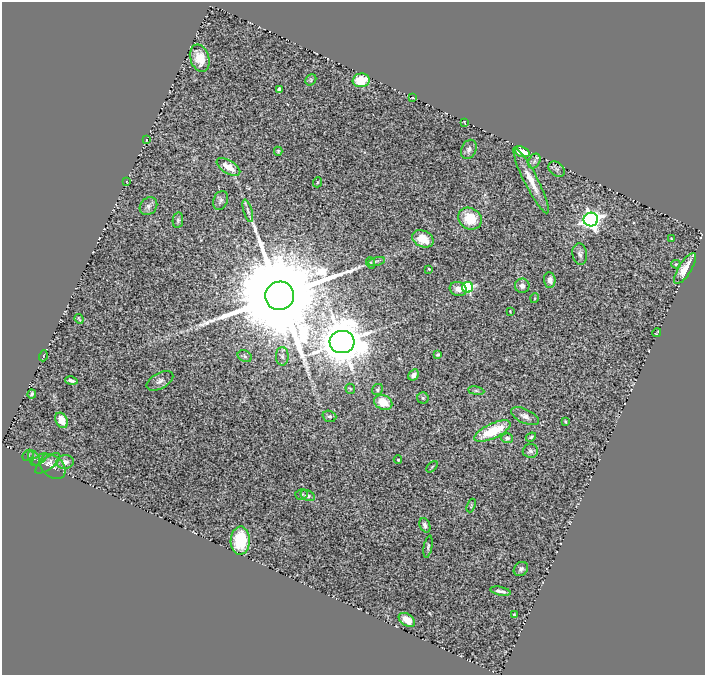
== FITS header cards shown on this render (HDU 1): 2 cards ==
NAXIS1  =                  703
NAXIS2  =                  673

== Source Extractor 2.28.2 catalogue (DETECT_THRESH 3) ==
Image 703 x 673 px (HDU 1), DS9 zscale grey, 1 PNG px = 1 image px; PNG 707 x 677 px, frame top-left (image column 1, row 673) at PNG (2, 2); each listed source drawn as its Kron ellipse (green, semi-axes under 4 px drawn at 4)
Background 3.5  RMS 0.14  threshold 0.421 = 3 sigma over >= 5 px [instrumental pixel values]
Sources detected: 79; all 79 listed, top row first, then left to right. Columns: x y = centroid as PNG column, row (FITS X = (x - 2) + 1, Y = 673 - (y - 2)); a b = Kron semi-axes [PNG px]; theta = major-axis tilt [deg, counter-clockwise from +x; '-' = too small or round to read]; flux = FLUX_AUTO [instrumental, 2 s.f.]
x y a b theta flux
200 58 14 9 -71 180
311 80 6 5 - 14
361 80 8 7 - 280
279 89 4 3 - 23
413 98 4 2 - 5
464 122 3 2 - 5.5
146 140 4 2 - 11
469 149 10 7 68 41
278 151 4 4 - 11
522 152 8 5 -20 140
534 161 8 5 60 29
228 167 13 6 -31 130
557 169 9 6 -40 25
531 181 36 6 -63 170
127 182 3 2 - 5.4
318 182 5 3 - 10
221 200 10 7 66 31
148 206 10 8 49 38
248 211 12 4 -73 32
470 219 12 10 -33 250
178 220 8 5 81 18
591 220 7 7 - 5100
423 239 11 8 -25 190
672 239 3 2 - 7.8
580 254 11 7 -83 39
376 261 8 3 12 19
371 263 6 4 -72 11
676 264 4 4 - 13
685 268 17 6 57 130
429 269 3 3 - 8.7
550 280 7 6 - 43
522 286 7 7 - 42
468 287 5 5 - 970
458 289 8 7 - 71
280 296 14 14 - 350000
535 298 5 3 - 8.5
510 311 3 2 - 6.6
79 319 5 2 - 10
657 333 4 2 - 5.8
342 342 12 11 - 41000
438 354 3 3 - 14
43 356 5 3 - 6
245 356 7 5 -25 21
282 356 9 6 90 30
413 375 6 5 - 51
71 381 6 3 -12 28
160 381 14 7 29 54
350 389 5 4 - 11
378 389 6 5 - 18
476 391 8 4 -8 17
32 394 4 3 - 16
423 398 5 5 - 16
383 402 9 7 -24 190
329 416 7 5 -18 24
525 416 15 7 -26 50
62 420 8 6 -61 130
565 422 3 2 - 9
492 431 20 7 25 350
531 437 5 3 - 14
507 438 5 5 - 27
530 451 7 7 - 28
28 455 6 5 - 14
34 458 8 5 -61 21
40 459 9 3 35 16
398 460 4 3 - 13
65 462 9 6 7 56
48 463 15 6 37 50
53 467 14 10 -43 67
432 467 7 2 45 9.2
301 495 6 5 - 15
308 496 7 5 -26 22
471 505 7 2 68 9.3
425 525 7 5 -67 32
240 541 14 9 88 340
428 547 11 4 79 20
521 569 8 6 41 26
500 591 10 3 -13 31
514 614 3 2 - 6.9
407 620 9 5 -35 92